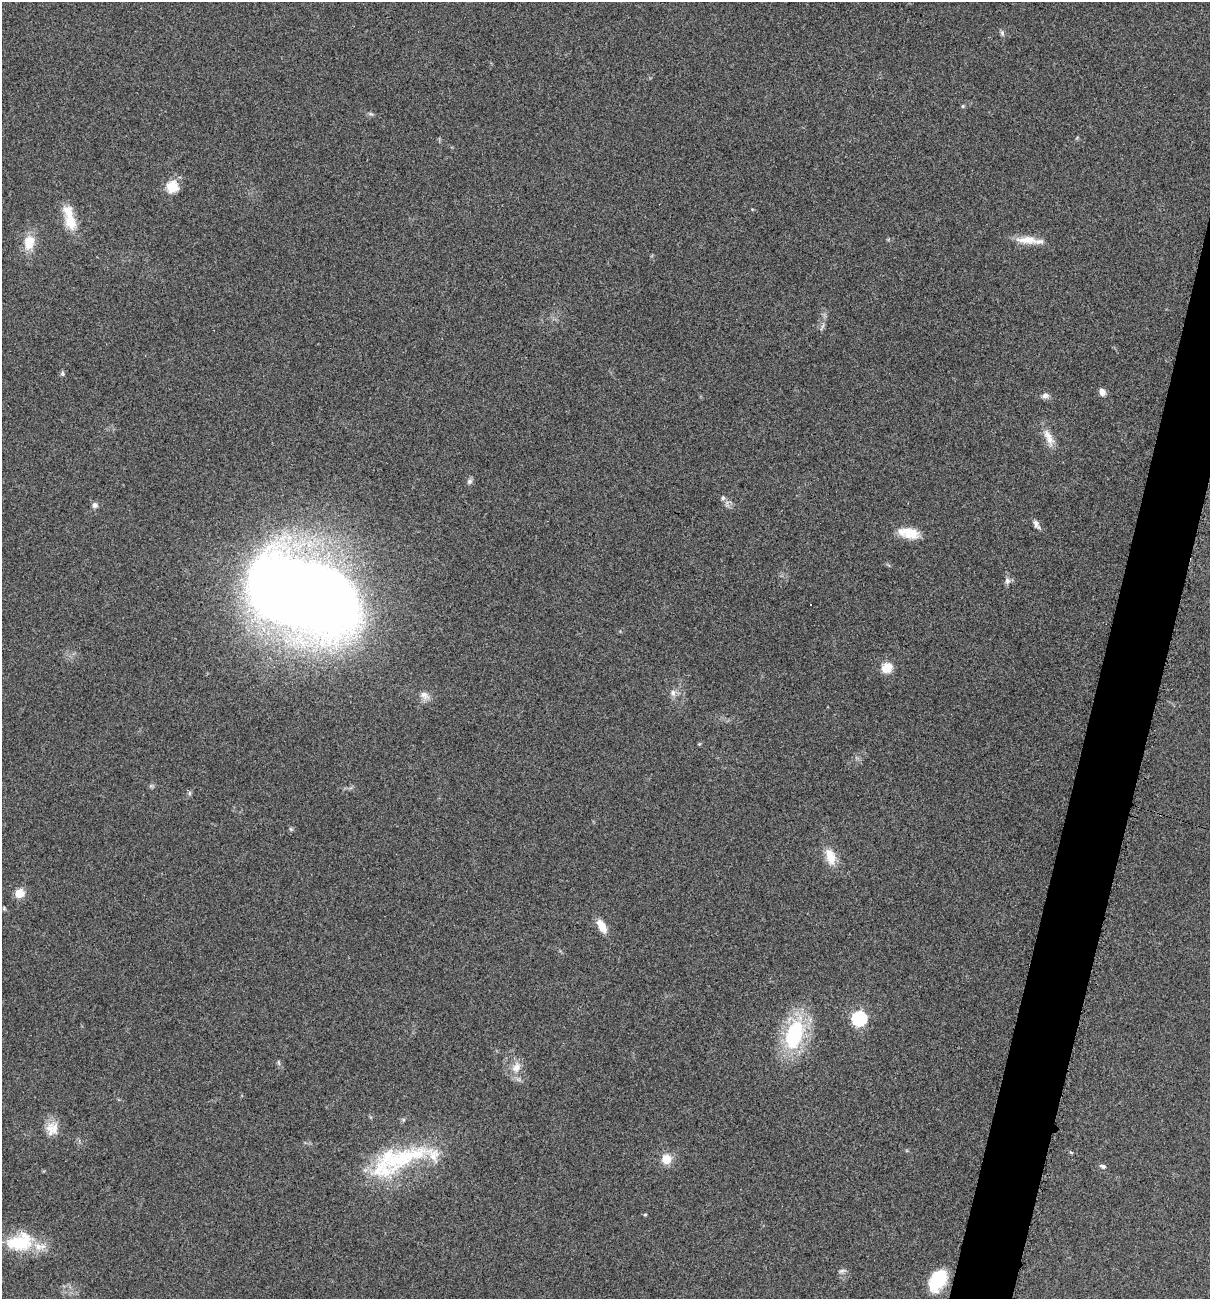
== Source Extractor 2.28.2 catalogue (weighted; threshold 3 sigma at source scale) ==
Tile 10 of 4 x 4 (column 2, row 3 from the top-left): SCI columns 1344-2551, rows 1310-2606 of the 5229 x 5204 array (HDU 1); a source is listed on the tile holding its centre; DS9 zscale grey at full resolution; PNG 1212 x 1301 px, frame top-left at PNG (2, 2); no overlay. Shown black and unused: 4% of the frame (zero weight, under 3 of 5 exposures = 1% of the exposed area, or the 3 px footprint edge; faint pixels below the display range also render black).
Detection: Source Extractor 2.28.2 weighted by HDU 2 'WHT'; one run over the whole footprint, this tile lists its part. Background 0.0808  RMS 0.0079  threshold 0.0358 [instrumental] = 3 sigma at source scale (4.5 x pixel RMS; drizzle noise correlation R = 1.50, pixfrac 1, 0.05/0.05 arcsec/px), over >= 5 px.
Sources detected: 43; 1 inside a brighter object's white glare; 1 cosmic-ray / hot-pixel residue — not listed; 5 inside a brighter listed object's ellipse — not listed separately; the other 36 listed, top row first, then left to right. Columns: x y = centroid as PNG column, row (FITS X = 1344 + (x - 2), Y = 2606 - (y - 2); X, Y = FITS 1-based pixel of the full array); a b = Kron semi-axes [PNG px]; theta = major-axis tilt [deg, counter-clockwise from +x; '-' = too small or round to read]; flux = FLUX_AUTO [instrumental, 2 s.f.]
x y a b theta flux
1002 33 7 5 -48 1.6
963 106 5 5 - 0.94
172 187 6 6 - 60
70 220 28 14 -79 18
1027 240 29 9 -2 12
29 242 20 13 78 13
62 374 6 5 - 1.5
1102 392 8 6 -69 4
1045 396 9 6 8 3.1
1048 436 19 10 -56 8.5
470 481 8 7 - 2.1
723 498 6 5 - 1.6
95 505 7 7 - 2.4
1036 524 13 6 -65 3.1
907 532 23 14 -21 15
1007 580 8 7 - 2.7
302 595 89 51 -26 1600
887 668 14 12 40 9.3
673 693 8 7 - 3.5
424 695 14 9 -44 4.9
189 793 6 4 89 1.3
830 857 23 12 -73 12
19 893 5 5 - 27
602 926 14 8 -60 11
859 1019 6 6 - 140
794 1034 31 17 73 73
278 1062 6 4 -71 1.1
516 1068 15 10 54 7.7
54 1128 22 15 -32 11
401 1159 82 25 22 77
666 1159 11 11 - 10
1103 1166 8 6 -13 2
645 1215 4 3 - 0.97
20 1242 34 21 12 38
842 1271 8 6 20 1.9
938 1280 23 14 59 32